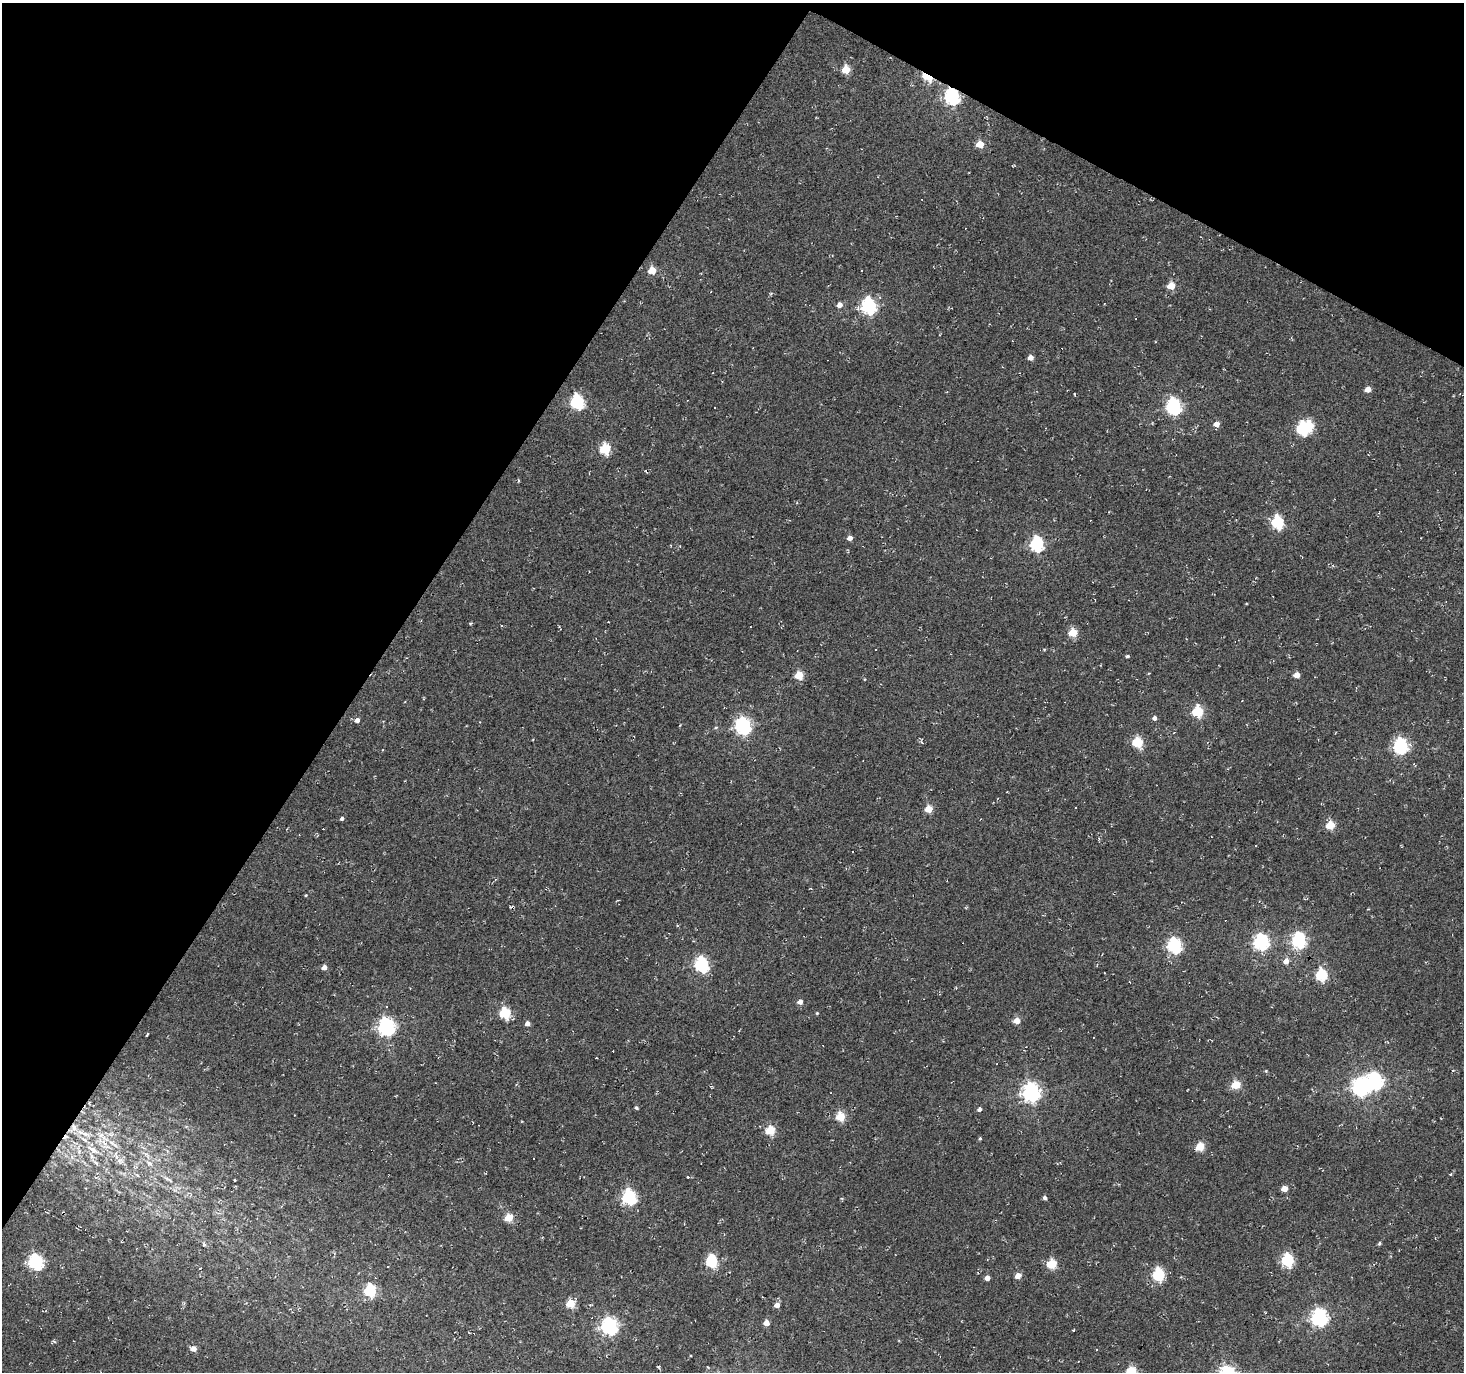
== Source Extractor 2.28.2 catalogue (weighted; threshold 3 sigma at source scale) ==
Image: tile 2 of 4 x 4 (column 2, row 1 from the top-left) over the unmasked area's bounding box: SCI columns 1463-2924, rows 4303-5672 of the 5853 x 5930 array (HDU 1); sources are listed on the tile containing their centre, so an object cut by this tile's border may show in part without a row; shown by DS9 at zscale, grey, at full resolution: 1 PNG px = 1 image px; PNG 1466 x 1374 px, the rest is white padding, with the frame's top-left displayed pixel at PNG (2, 3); no overlay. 31% of this frame is shown black and not used: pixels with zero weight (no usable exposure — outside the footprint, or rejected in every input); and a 3 px margin inside the footprint's outer edge (the drizzle kernel's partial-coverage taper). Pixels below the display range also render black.
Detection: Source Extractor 2.28.2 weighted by HDU 2 'WHT'; one run over the whole footprint, this tile lists its part. Background 0.0019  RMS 0.0051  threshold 0.0231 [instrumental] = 3 sigma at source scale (4.5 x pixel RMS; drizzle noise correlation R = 1.50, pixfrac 1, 0.0396/0.0396 arcsec/px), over >= 5 px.
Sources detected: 134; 1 inside a brighter object's white glare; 28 cosmic-ray / hot-pixel residue — not listed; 2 inside a brighter listed object's ellipse — not listed separately; the other 103 listed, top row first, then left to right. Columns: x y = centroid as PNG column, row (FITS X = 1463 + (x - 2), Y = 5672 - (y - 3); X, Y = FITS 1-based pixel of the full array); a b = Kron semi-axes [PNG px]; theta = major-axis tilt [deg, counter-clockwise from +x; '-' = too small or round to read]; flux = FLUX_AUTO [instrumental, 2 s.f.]
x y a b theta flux
846 70 5 5 - 14
927 77 7 4 -26 35
952 97 7 6 - 140
980 144 5 4 - 11
652 270 5 5 - 13
1171 286 5 5 - 13
879 297 5 4 - 1
839 305 5 5 - 3
869 306 7 6 - 120
1012 341 3 2 - 0.3
1030 357 4 4 - 4
1368 389 5 4 - 5.5
577 402 7 6 - 80
1173 406 7 6 - 140
714 407 3 3 - 0.72
1216 424 5 4 - 3.6
1303 429 6 6 - 58
605 449 6 5 - 32
518 480 5 3 - 0.54
1277 522 6 6 - 60
850 538 5 4 - 3
1037 544 6 6 - 87
471 623 4 3 - 0.58
1073 633 5 5 - 20
1127 656 4 3 - 0.82
799 675 5 5 - 17
1297 675 5 4 - 6.3
1197 712 6 5 - 38
1154 718 4 4 - 2
357 720 5 5 - 2.3
743 726 7 6 - 160
1138 742 5 5 - 31
1400 746 6 6 - 120
383 750 3 2 - 0.45
929 809 5 4 - 14
342 819 4 4 - 0.93
1330 825 5 5 - 21
1298 940 7 6 - 110
1261 942 7 6 - 130
1174 945 6 6 - 110
1286 961 6 5 - 3.7
701 964 6 6 - 110
324 967 4 4 - 3.4
1321 975 6 5 - 49
800 1002 5 4 - 3.2
386 1007 3 2 - 0.67
505 1013 5 5 - 44
817 1013 4 4 - 0.47
1017 1021 5 4 - 7.2
527 1023 4 4 - 2.9
386 1027 7 7 - 190
147 1034 4 2 - 0.58
596 1058 3 2 - 0.36
997 1064 2 2 - 0.41
1266 1071 4 4 - 0.46
1374 1081 7 7 - 170
1236 1085 5 5 - 19
1360 1086 7 7 - 190
1031 1092 7 7 - 230
636 1108 5 3 - 0.73
979 1109 4 4 - 1.7
840 1117 5 5 - 23
770 1130 5 5 - 24
83 1133 23 6 -22 5.8
111 1134 9 4 -6 1.4
66 1137 8 4 33 1.1
980 1139 4 3 - 0.63
104 1143 15 5 -46 4.1
115 1145 11 5 -44 2
1200 1147 5 5 - 16
92 1149 21 7 -34 5.5
120 1161 10 8 3 2.5
96 1163 10 4 -40 1.5
149 1163 11 6 -29 2.5
137 1175 7 4 -44 0.81
1450 1175 3 3 - 1.1
688 1177 3 3 - 0.92
168 1179 14 4 -30 1.9
234 1180 3 2 - 0.41
1284 1189 4 4 - 6.5
629 1197 6 6 - 100
1045 1198 4 4 - 1.5
509 1218 5 5 - 17
1379 1243 5 4 - 0.74
204 1244 5 4 - 0.96
1287 1260 6 6 - 57
711 1261 6 5 - 55
36 1262 6 6 - 120
1052 1264 5 5 - 27
387 1267 3 3 - 0.93
1158 1274 6 5 - 64
1018 1276 5 4 - 6.9
987 1278 4 4 - 3.8
370 1290 6 6 - 51
570 1303 5 5 - 20
777 1305 5 4 - 4.1
1319 1317 7 6 - 170
766 1323 4 4 - 6.3
609 1326 7 6 - 180
1073 1330 3 2 - 0.6
193 1349 5 4 - 4.5
658 1367 4 4 - 0.62
1131 1371 5 5 - 29
Overlapping masked pixels (flux is a lower limit): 3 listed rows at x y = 927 77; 952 97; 66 1137
Isophote crosses this tile's border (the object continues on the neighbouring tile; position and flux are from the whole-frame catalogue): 1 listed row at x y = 1131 1371